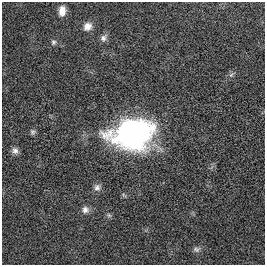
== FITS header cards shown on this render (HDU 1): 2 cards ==
NAXIS1  =                  263
NAXIS2  =                  263

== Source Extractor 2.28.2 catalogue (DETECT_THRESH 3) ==
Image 263 x 263 px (HDU 1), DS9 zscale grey, 1 PNG px = 1 image px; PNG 267 x 267 px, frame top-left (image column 1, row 263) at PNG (2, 2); no overlay
Background 0.00268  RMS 0.035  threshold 0.104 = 3 sigma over >= 5 px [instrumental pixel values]
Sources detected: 12; all 12 listed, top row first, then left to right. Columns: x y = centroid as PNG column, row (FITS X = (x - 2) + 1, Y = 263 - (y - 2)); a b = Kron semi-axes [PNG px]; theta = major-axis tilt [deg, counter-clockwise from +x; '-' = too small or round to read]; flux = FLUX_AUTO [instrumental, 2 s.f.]
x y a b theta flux
62 11 11 8 85 19
87 26 11 9 41 16
103 38 10 8 59 9.2
53 42 6 6 - 5.2
231 75 6 5 - 4.4
33 132 8 6 -69 5
133 134 39 27 8 530
15 151 9 8 - 9.6
97 187 9 9 - 9.6
85 210 10 9 - 11
109 215 7 5 -44 4.3
197 249 10 7 7 8.1